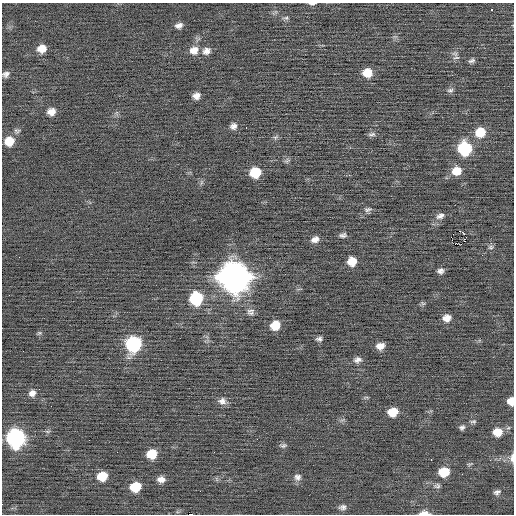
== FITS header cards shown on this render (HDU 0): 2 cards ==
NAXIS1  =                  512 / Axis length
NAXIS2  =                  512 / Axis length

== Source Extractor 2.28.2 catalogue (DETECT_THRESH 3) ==
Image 512 x 512 px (HDU 0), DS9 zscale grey, 1 PNG px = 1 image px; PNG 516 x 516 px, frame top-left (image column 1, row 512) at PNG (2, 3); no overlay
Background -0.0388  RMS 0.73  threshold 2.19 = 3 sigma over >= 5 px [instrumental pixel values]
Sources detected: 76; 1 with non-positive FLUX_AUTO (blend fragments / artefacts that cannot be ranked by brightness) is not listed; the other 75 listed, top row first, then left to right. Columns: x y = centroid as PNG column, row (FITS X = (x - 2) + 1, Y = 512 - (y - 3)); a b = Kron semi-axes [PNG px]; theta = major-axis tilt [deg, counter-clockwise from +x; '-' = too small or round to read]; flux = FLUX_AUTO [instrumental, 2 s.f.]
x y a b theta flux
312 4 8 3 0 110
491 10 3 2 - 110
286 18 9 5 -1 110
179 25 8 6 14 210
42 49 9 8 - 510
194 50 11 10 - 480
206 51 10 8 25 290
456 58 10 5 5 140
472 61 8 5 18 120
367 73 9 9 - 730
6 74 9 7 29 190
450 90 9 6 7 130
196 96 7 6 - 290
51 111 9 8 - 360
233 126 8 7 - 210
246 127 3 2 - 85
17 131 8 6 0 120
480 132 11 10 - 940
372 134 10 5 4 120
275 137 8 5 33 110
9 141 9 9 - 760
465 148 10 10 - 3500
287 161 8 6 44 110
456 171 11 10 - 700
255 172 9 8 - 1400
368 210 11 6 11 140
440 216 12 7 22 230
460 231 2 2 - 510
343 235 8 5 7 140
451 236 2 2 - 260
466 237 2 2 - 34
315 239 9 7 20 270
455 243 2 2 - 78
461 244 3 2 - 38
491 247 8 6 15 100
19 257 2 2 - 52
352 261 8 8 - 670
440 271 7 6 - 170
234 277 13 13 - 73000
196 298 10 9 - 3300
423 303 7 5 -29 74
251 311 14 6 11 180
251 313 10 5 10 140
447 318 9 8 - 380
275 325 8 7 - 1000
39 333 7 5 21 79
319 339 7 5 -1 140
134 344 11 10 - 5300
380 346 8 6 13 360
357 360 10 7 9 220
32 393 9 8 - 280
222 401 11 9 -1 260
511 401 7 6 - 500
51 406 2 2 - 19
393 412 9 7 10 890
473 421 8 5 1 96
462 427 7 6 - 130
497 432 10 9 - 660
16 438 11 10 - 12000
283 445 9 6 9 120
214 452 2 2 - 83
152 454 9 8 - 930
512 458 12 5 90 220
431 460 3 2 - 280
470 464 8 3 18 61
444 472 9 7 12 1200
102 476 9 8 - 890
297 477 10 9 - 210
161 479 8 7 - 310
437 486 10 7 5 140
135 487 9 8 - 1200
497 492 9 6 20 150
342 507 9 7 2 180
424 513 12 5 0 350
190 514 4 2 - 1100
At the frame edge (FLAGS 8, measured only in part): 6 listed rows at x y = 312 4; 6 74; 511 401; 512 458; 424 513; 190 514
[1 non-positive-flux detection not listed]